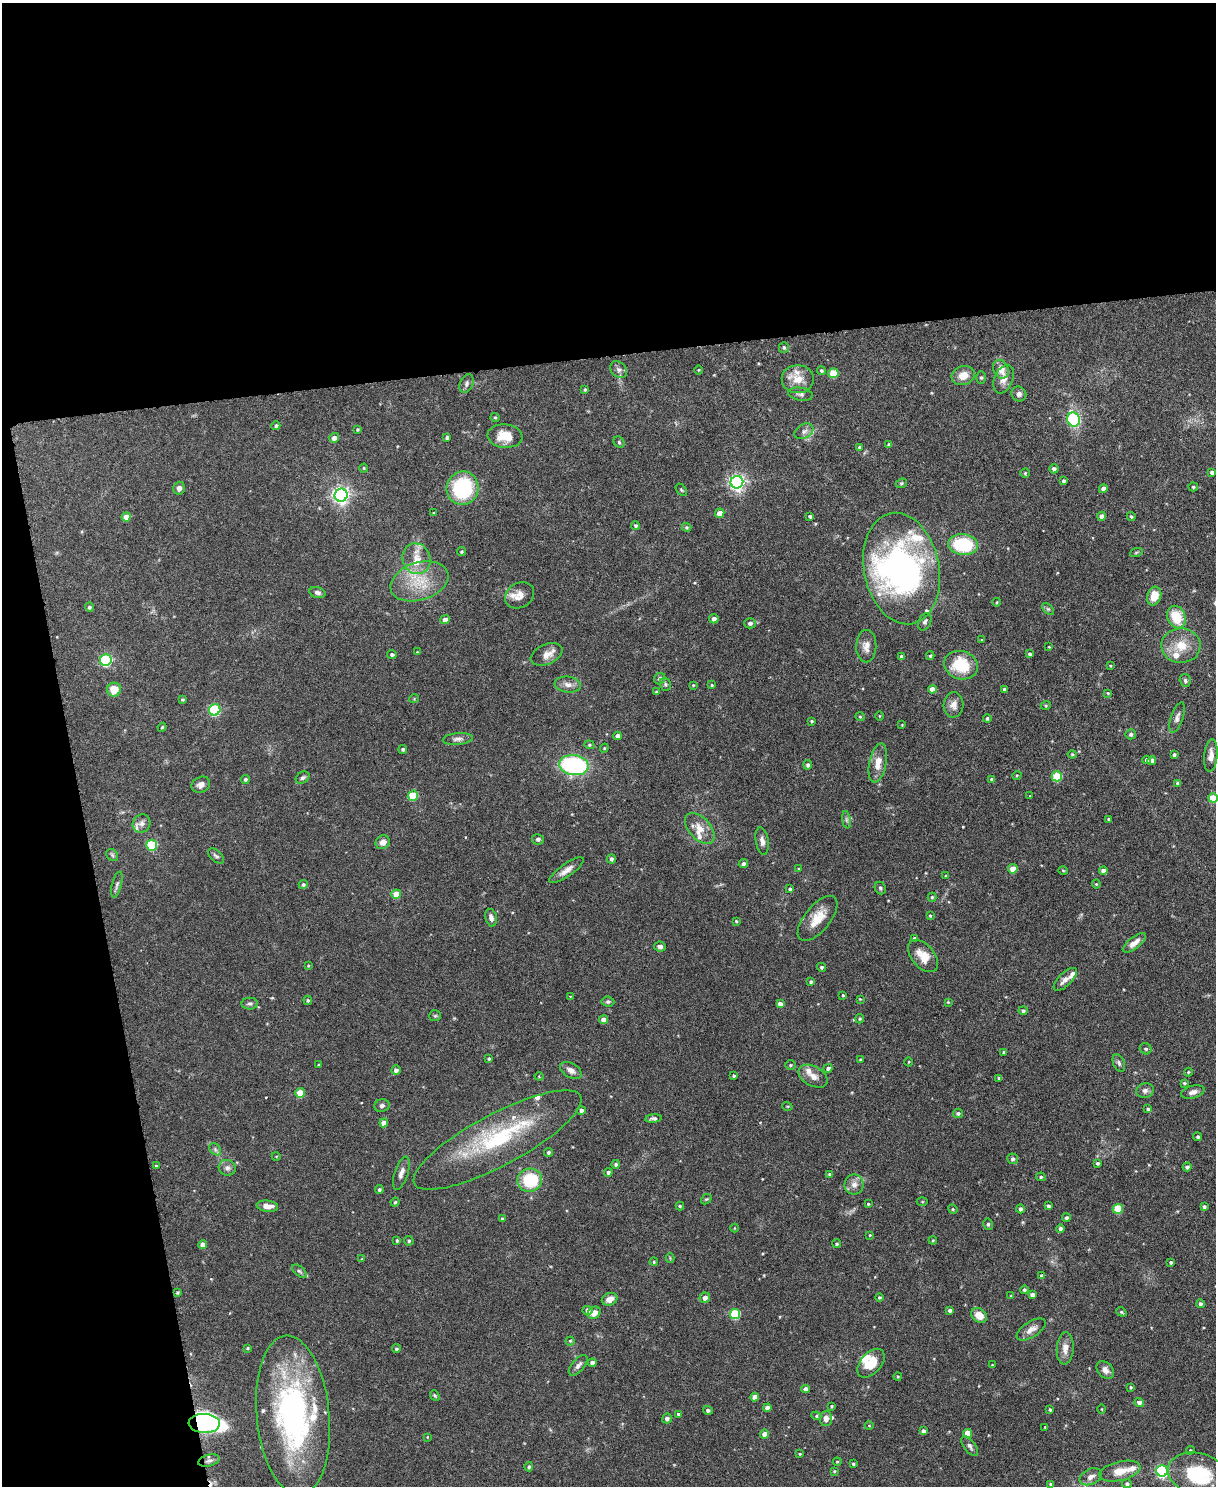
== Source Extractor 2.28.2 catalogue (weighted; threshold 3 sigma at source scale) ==
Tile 1 of 4 x 3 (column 1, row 1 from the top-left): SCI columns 3-1216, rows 3104-4587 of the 4863 x 4841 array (HDU 1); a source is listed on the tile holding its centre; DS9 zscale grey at full resolution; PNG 1218 x 1488 px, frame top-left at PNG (2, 3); each listed source drawn as its Kron ellipse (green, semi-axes under 4 px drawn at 4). Shown black and unused: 30% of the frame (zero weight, under 3 of 6 exposures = <1% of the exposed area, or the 3 px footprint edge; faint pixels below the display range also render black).
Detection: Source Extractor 2.28.2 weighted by HDU 2 'WHT'; one run over the whole footprint, this tile lists its part. Background 0.12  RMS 0.0041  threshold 0.0169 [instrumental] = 3 sigma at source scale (4.09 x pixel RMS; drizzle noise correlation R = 1.36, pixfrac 0.8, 0.05/0.05 arcsec/px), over >= 5 px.
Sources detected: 329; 3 inside a brighter object's white glare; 1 cosmic-ray / hot-pixel residue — neither listed nor drawn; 19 inside a brighter listed object's ellipse — not listed separately; the other 306 listed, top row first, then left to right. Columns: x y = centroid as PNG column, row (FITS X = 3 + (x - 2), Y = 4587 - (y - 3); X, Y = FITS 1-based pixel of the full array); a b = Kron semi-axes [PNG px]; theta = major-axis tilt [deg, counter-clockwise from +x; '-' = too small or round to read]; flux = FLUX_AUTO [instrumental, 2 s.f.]
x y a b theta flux
784 347 5 5 - 0.67
1001 369 10 7 -65 4.3
619 370 9 7 -44 1.4
699 370 5 3 - 0.34
821 370 4 4 - 0.55
833 373 5 5 - 10
963 375 11 9 17 4.5
981 377 6 5 - 0.69
798 379 16 14 0 5.7
1004 379 15 9 67 3.2
466 384 10 6 67 1.1
585 389 4 3 - 0.5
801 394 12 6 -9 1.3
1019 394 7 7 - 1.3
495 417 5 3 - 0.49
1074 419 7 6 - 45
276 426 4 4 - 0.81
357 429 3 3 - 0.43
804 431 10 7 29 1.7
505 436 17 11 -6 8.1
447 437 4 3 - 0.83
334 438 5 5 - 1.8
619 442 6 5 - 0.66
889 444 4 4 - 0.76
860 447 4 4 - 0.72
364 468 4 4 - 0.38
1054 469 4 4 - 1.1
1212 472 4 4 - 1.1
1025 473 4 4 - 0.46
1063 481 4 4 - 0.64
737 482 6 6 - 130
901 483 6 4 21 0.5
1193 487 5 4 - 0.51
179 488 6 5 - 1.5
463 488 17 16 - 30
1103 489 4 4 - 1.8
681 490 7 4 -51 0.51
341 495 6 6 - 150
434 513 3 3 - 0.46
720 513 5 4 - 3.3
810 516 3 3 - 0.62
1102 516 4 4 - 1.9
126 517 4 4 - 3.4
1131 517 4 3 - 0.55
635 525 4 4 - 0.64
687 527 5 4 - 0.52
963 545 15 10 -7 23
461 551 4 4 - 0.44
1136 553 6 4 20 0.55
416 559 15 14 - 5.9
902 568 56 37 -79 100
419 581 30 19 18 14
317 592 8 5 -14 1.2
520 595 15 12 34 4.2
1154 596 9 7 73 5.5
997 602 4 3 - 0.34
89 607 4 4 - 0.74
1048 609 7 4 -44 0.65
1176 617 11 9 -67 10
714 619 4 4 - 1.5
445 620 5 4 - 2.3
925 622 9 6 64 1.1
750 623 5 5 - 1.2
982 640 4 4 - 0.33
866 646 16 10 89 3.3
1181 646 19 17 -2 8.4
1049 647 3 2 - 0.28
417 652 3 3 - 0.26
392 654 4 4 - 0.79
547 654 17 10 23 3.3
1029 654 4 4 - 0.77
930 656 4 3 - 0.56
902 657 4 4 - 1.2
106 660 6 5 - 45
961 665 17 14 -17 14
1110 666 4 4 - 0.39
660 679 6 5 - 1
1185 681 6 5 - 0.77
665 684 7 5 -76 0.77
568 685 13 8 -6 2.4
693 685 3 3 - 0.32
712 685 4 3 - 0.42
932 689 4 4 - 3
1004 689 3 3 - 0.81
114 690 7 7 - 5.9
656 692 4 3 - 0.5
1108 693 4 3 - 0.42
183 699 4 4 - 0.46
414 699 4 4 - 0.36
954 705 13 10 86 2.6
1046 705 5 3 - 0.44
215 710 6 5 - 39
879 716 5 3 - 0.31
860 717 5 4 - 0.41
1177 717 16 6 71 1.6
987 718 4 3 - 0.6
812 721 4 3 - 0.48
902 725 4 3 - 0.29
162 727 4 4 - 0.46
1131 734 5 5 - 0.83
618 736 4 4 - 1.7
458 739 15 6 5 1.6
589 745 5 4 - 0.56
604 748 4 4 - 0.4
403 749 4 4 - 0.69
1072 754 4 4 - 0.36
1174 755 4 4 - 0.75
1211 755 16 6 85 2.6
1147 760 4 4 - 1.5
1152 760 4 4 - 1.8
878 763 20 8 79 4.7
574 765 15 10 -7 50
808 765 5 4 - 1.1
1017 775 4 3 - 0.33
1057 776 5 5 - 17
303 778 7 5 32 0.88
245 779 4 4 - 0.72
992 779 4 4 - 1
1178 783 4 4 - 1.2
201 785 10 7 25 1.9
413 796 5 5 - 13
1030 796 3 3 - 0.28
1213 798 5 4 - 9.6
1109 819 3 3 - 0.44
846 820 9 4 -81 0.81
141 823 9 8 - 1.6
700 828 18 10 -48 4.7
538 839 6 5 - 1
762 841 14 6 -81 1.8
383 842 7 6 - 2.3
152 845 5 5 - 25
112 855 7 5 -47 0.66
216 856 9 5 -43 0.93
611 859 4 4 - 1.1
743 864 5 4 - 1.1
799 869 4 3 - 0.38
1013 869 4 4 - 5.6
566 870 20 6 35 2.8
1063 870 5 3 - 0.36
1103 871 4 4 - 2.3
946 876 3 3 - 0.47
1096 884 4 4 - 0.41
117 885 13 5 76 1
303 885 4 4 - 0.79
880 888 6 5 - 0.75
790 889 4 4 - 0.55
396 894 5 4 - 6.2
932 897 4 4 - 0.54
930 916 4 3 - 0.43
491 918 9 5 -76 1.6
818 918 27 12 51 7.3
736 921 4 4 - 0.41
914 938 3 3 - 0.55
1134 943 14 5 38 2.6
660 947 6 5 - 1.1
923 956 19 11 -50 5.8
308 966 4 3 - 0.37
822 967 4 4 - 0.59
1065 979 15 6 45 2.4
811 982 4 3 - 0.81
843 995 3 3 - 0.43
570 996 3 2 - 0.24
860 999 3 3 - 0.28
308 1000 4 4 - 0.52
608 1002 6 5 - 0.73
948 1002 4 3 - 0.36
250 1004 8 6 1 0.87
780 1004 4 4 - 1.9
1023 1011 4 4 - 0.86
435 1016 6 5 - 0.58
860 1019 4 4 - 0.52
604 1020 4 4 - 3.5
1146 1049 6 5 - 0.79
1004 1052 3 3 - 0.76
489 1059 3 3 - 0.52
860 1059 3 2 - 0.31
908 1062 4 3 - 0.33
1119 1063 9 5 -67 0.94
319 1065 3 3 - 0.48
790 1065 5 5 - 0.58
828 1068 4 4 - 1
396 1070 5 4 - 1.4
571 1070 11 7 -30 2.2
1188 1072 4 4 - 0.41
539 1076 4 4 - 0.34
734 1076 3 3 - 0.64
813 1076 16 10 -28 3.2
999 1078 4 3 - 0.53
1184 1083 4 3 - 0.56
1145 1090 9 7 15 1.4
1193 1092 12 6 15 2
300 1093 5 4 - 8.5
382 1106 8 6 16 1
787 1106 5 3 - 0.34
1148 1109 4 4 - 0.85
581 1110 4 4 - 0.99
958 1113 5 4 - 0.8
654 1119 8 4 6 0.97
384 1123 4 4 - 3.1
1198 1137 4 4 - 0.72
497 1140 94 26 28 41
215 1149 7 5 -47 0.86
548 1152 4 4 - 0.64
276 1156 4 3 - 0.28
1013 1159 5 5 - 1
1097 1163 4 4 - 0.7
616 1164 4 4 - 0.75
156 1166 3 2 - 0.41
1187 1167 4 4 - 0.77
227 1168 8 8 - 1.5
608 1172 4 4 - 0.77
401 1173 17 6 72 2.2
830 1175 4 3 - 1.1
1041 1177 5 4 - 0.58
530 1180 12 11 - 18
854 1184 10 9 - 2.5
379 1190 4 4 - 0.69
706 1199 6 4 40 0.48
395 1202 4 4 - 0.59
922 1202 5 3 - 0.4
868 1204 3 3 - 0.42
267 1206 11 5 -7 3.2
680 1206 4 4 - 0.51
1048 1206 4 3 - 0.9
1204 1206 4 4 - 0.71
953 1209 5 4 - 0.46
1020 1209 4 4 - 1.1
1118 1209 5 5 - 13
1066 1218 4 4 - 0.67
502 1219 4 3 - 0.72
988 1224 6 4 -76 0.62
734 1228 4 3 - 0.27
1060 1228 4 4 - 0.97
870 1235 4 3 - 0.33
397 1240 4 3 - 0.54
933 1240 4 4 - 0.4
409 1241 5 4 - 0.59
837 1244 4 4 - 0.62
203 1245 4 4 - 2.8
670 1258 4 4 - 0.35
362 1259 4 4 - 0.33
654 1262 4 4 - 0.45
1171 1262 3 3 - 0.65
299 1271 8 4 -41 0.82
1042 1276 4 4 - 1.3
1024 1290 4 4 - 0.63
177 1292 4 3 - 0.51
1032 1295 4 4 - 1.4
1011 1296 3 3 - 0.38
879 1297 4 4 - 0.51
705 1298 5 5 - 2.1
610 1299 8 6 20 3.2
1200 1304 4 4 - 1.1
587 1310 5 4 - 1.2
950 1310 4 3 - 1
1121 1312 5 4 - 0.51
594 1313 7 5 36 3.1
735 1314 5 5 - 19
979 1315 8 6 -36 4.1
1031 1329 16 7 32 2.7
570 1341 4 4 - 0.47
247 1348 3 3 - 0.43
1065 1348 16 8 86 3.4
396 1349 4 4 - 0.61
592 1363 4 4 - 1.9
871 1363 17 10 49 7.2
578 1365 12 6 49 1.6
992 1365 3 2 - 0.3
1105 1370 10 7 -44 2.1
898 1376 4 4 - 0.44
1131 1387 3 3 - 0.44
806 1389 4 4 - 1.7
435 1395 5 4 - 0.52
755 1397 4 4 - 3
1139 1403 5 4 - 1.4
832 1406 4 4 - 0.41
767 1408 4 4 - 2.3
1102 1409 5 3 - 0.31
708 1410 5 4 - 0.92
1050 1410 3 3 - 0.54
678 1414 3 3 - 0.58
293 1415 80 36 -85 97
816 1416 5 4 - 0.55
667 1418 5 5 - 1.4
826 1418 7 6 - 2
204 1423 16 9 -3 160
869 1426 4 3 - 0.28
1045 1427 3 2 - 0.3
923 1431 4 4 - 1.3
968 1433 4 4 - 4.6
765 1434 4 4 - 3.1
427 1437 4 3 - 0.29
970 1446 11 5 -52 1.3
1190 1450 4 3 - 0.48
800 1454 3 3 - 0.35
209 1461 11 5 15 1.4
837 1462 4 4 - 0.39
853 1464 3 3 - 0.57
529 1467 4 4 - 0.75
834 1471 3 3 - 0.37
1120 1471 21 9 14 5.5
1162 1471 6 6 - 60
1199 1475 31 21 -17 21
1090 1477 12 7 26 2.2
1051 1484 3 3 - 0.87
1127 1484 5 4 - 0.83
Overlapping masked pixels (flux is a lower limit): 1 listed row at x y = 204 1423
Isophote crosses this tile's border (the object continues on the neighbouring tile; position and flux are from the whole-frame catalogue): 1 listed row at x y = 1213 798